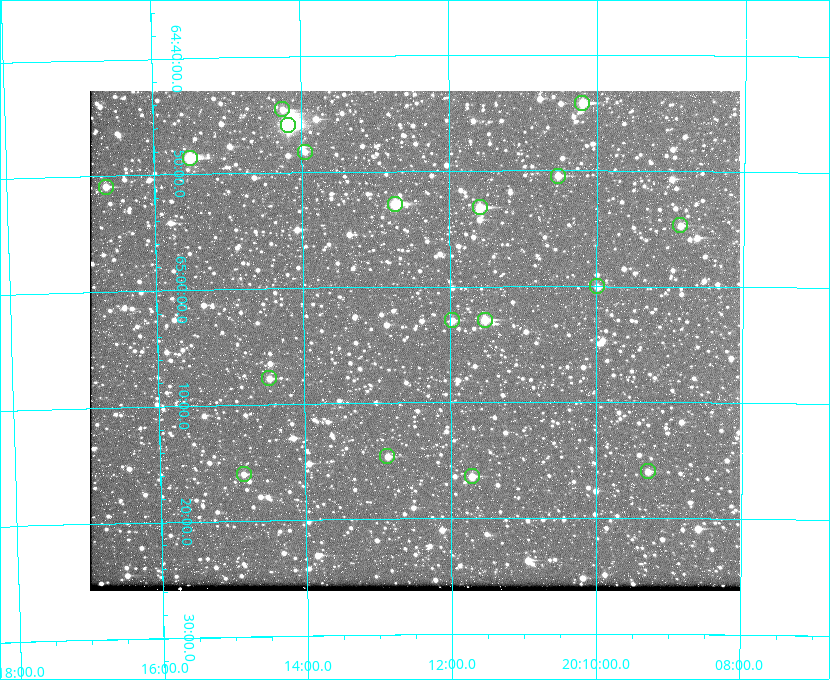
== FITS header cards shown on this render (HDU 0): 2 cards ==
NAXIS1  =                  650 / Width of table row in bytes
NAXIS2  =                  500 / Number of rows in table

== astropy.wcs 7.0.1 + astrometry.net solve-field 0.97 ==
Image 650 x 500 px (HDU 0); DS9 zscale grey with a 90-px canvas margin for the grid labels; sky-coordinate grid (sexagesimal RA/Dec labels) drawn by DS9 from the SOLVED WCS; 18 Tycho-2 reference stars matched to detected sources circled (green)
Header WCS: none
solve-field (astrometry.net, Tycho-2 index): SOLVED blind (the file carries no WCS)
Solved WCS: RA---TAN-SIP/DEC--TAN-SIP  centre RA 20:12:29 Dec +65:05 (303.12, +65.08 deg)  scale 5.18 arcsec/px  FOV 56.2' x 43.2'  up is -180 deg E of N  parity flipped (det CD > 0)
(file carries no celestial WCS; the grid is the blind solution)
Tycho-2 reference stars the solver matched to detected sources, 18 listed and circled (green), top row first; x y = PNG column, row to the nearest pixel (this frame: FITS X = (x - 90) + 1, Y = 500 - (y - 91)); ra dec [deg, ICRS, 3 dp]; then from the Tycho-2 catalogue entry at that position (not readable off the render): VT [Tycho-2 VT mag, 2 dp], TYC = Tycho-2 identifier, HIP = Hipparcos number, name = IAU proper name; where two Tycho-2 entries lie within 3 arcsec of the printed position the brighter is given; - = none
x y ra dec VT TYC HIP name
582 103 302.549 +64.736 9.65 4240-950-1 - -
282 109 303.562 +64.742 10.88 4240-278-1 - -
288 125 303.544 +64.765 7.36 4240-620-1 99731 -
305 152 303.488 +64.804 11.29 4240-68-1 - -
190 158 303.878 +64.810 8.93 4240-794-1 - -
558 176 302.633 +64.841 10.69 4240-985-1 - -
106 187 304.164 +64.849 10.65 4240-315-1 - -
395 204 303.184 +64.880 9.02 4240-488-1 - -
480 207 302.897 +64.886 9.40 4240-717-1 - -
680 225 302.216 +64.912 11.03 4240-1279-1 - -
597 286 302.498 +65.000 11.22 4240-149-1 - -
452 320 302.992 +65.048 11.44 4240-88-1 - -
485 320 302.882 +65.048 10.25 4240-98-1 - -
269 378 303.620 +65.129 11.18 4240-34-1 - -
387 456 303.217 +65.244 11.17 4240-236-1 - -
648 471 302.323 +65.266 11.19 4240-188-1 - -
244 474 303.713 +65.266 11.45 4240-564-1 - -
472 476 302.928 +65.273 10.74 4240-760-1 - -